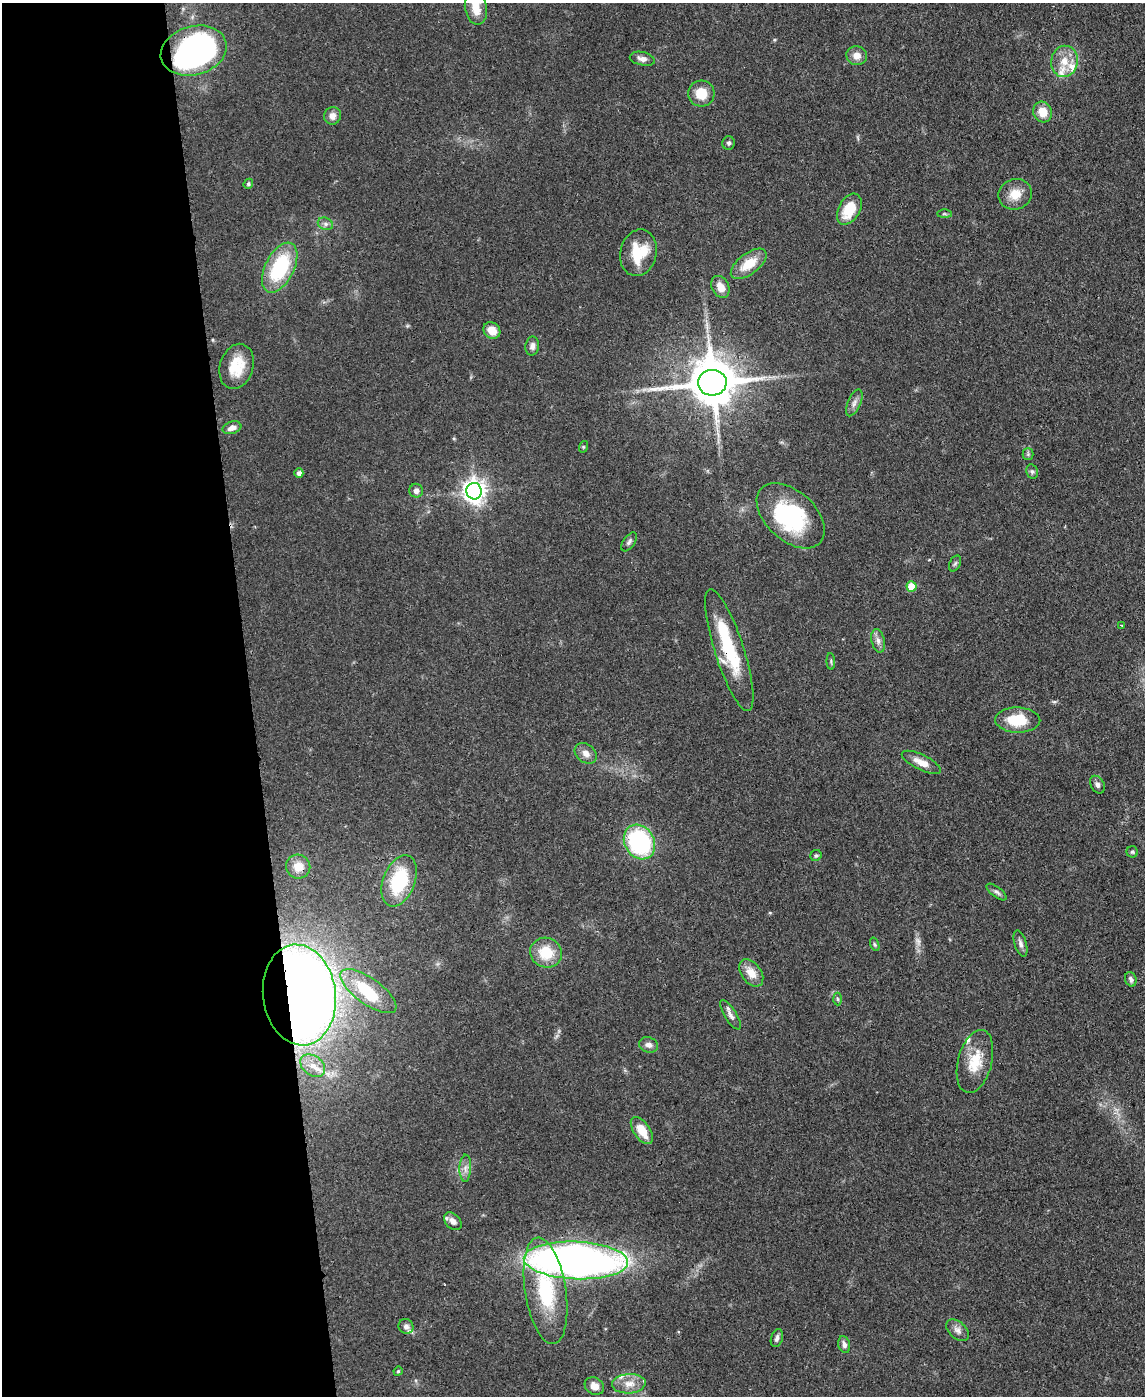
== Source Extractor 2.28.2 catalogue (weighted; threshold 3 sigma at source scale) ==
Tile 5 of 4 x 3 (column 1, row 2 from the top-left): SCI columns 73-1215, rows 1593-2986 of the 4715 x 4692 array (HDU 1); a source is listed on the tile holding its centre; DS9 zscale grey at full resolution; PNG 1147 x 1398 px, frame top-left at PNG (2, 3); each listed source drawn as its Kron ellipse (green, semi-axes under 4 px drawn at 4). Shown black and unused: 22% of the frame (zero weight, under 3 of 4 exposures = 9% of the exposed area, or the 3 px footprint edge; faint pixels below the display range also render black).
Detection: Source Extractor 2.28.2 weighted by HDU 2 'WHT'; one run over the whole footprint, this tile lists its part. Background 0.081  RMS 0.0043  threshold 0.0196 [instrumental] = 3 sigma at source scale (4.5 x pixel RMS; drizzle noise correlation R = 1.50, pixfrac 1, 0.05/0.05 arcsec/px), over >= 5 px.
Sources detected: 82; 1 too faint to see at this stretch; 4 inside a brighter object's white glare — neither listed nor drawn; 5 inside a brighter listed object's ellipse — not listed separately; the other 72 listed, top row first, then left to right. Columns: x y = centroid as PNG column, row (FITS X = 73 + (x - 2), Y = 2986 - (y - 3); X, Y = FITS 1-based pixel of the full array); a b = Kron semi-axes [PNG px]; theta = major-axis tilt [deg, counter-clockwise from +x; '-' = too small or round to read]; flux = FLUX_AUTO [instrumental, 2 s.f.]
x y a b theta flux
476 8 17 11 -78 7.3
194 51 33 24 16 130
857 56 10 9 - 3.7
642 59 13 6 -12 2.4
1064 61 15 13 80 7.3
701 94 13 13 - 8
1043 112 10 9 - 6.6
332 116 9 8 - 2.9
729 143 7 6 - 1.1
248 184 5 4 - 0.81
1015 194 17 15 20 6.5
849 209 17 10 60 13
944 214 7 4 0 0.65
325 224 8 6 -21 1.4
638 253 23 18 77 15
749 264 21 10 37 10
280 268 27 14 63 33
720 287 12 8 -61 4.2
492 330 9 7 -38 4.7
532 346 9 6 80 2
237 366 23 16 73 12
712 383 14 13 - 2100
854 403 14 6 66 2.1
232 428 9 6 17 2.5
583 447 6 3 72 0.48
1028 454 5 5 - 0.76
1032 472 7 5 -70 0.97
299 473 4 4 - 1.7
416 491 7 7 - 1.9
474 491 8 7 - 350
791 516 40 24 -43 43
629 542 11 5 54 1.3
955 563 8 5 62 0.87
911 586 5 5 - 9.6
1122 625 3 2 - 0.41
878 641 12 6 -78 2.3
729 650 64 14 -72 31
831 661 8 3 -86 0.61
1018 720 22 12 -1 15
586 753 12 9 -38 3
921 762 21 7 -26 4.8
1097 785 9 6 -61 1.6
639 842 18 14 -58 54
1132 852 6 5 - 0.72
816 855 5 5 - 0.75
298 867 12 12 - 4.9
399 881 27 16 68 29
997 892 12 5 -37 1.3
875 944 7 4 -70 0.68
1021 944 13 6 -73 1.8
546 953 16 14 -25 12
751 973 15 9 -54 5.9
1131 979 7 5 -71 1.3
368 991 33 13 -35 16
299 995 50 36 -82 670
837 999 6 4 -88 0.75
730 1015 17 6 -58 2.3
648 1045 9 7 -16 2
975 1061 32 17 75 12
313 1066 13 9 -35 4.9
642 1131 15 8 -56 7.8
465 1168 13 6 88 2.3
453 1221 10 7 -44 2.6
576 1260 52 19 -2 330
546 1291 54 20 -81 34
406 1326 8 7 - 1.7
958 1330 13 8 -42 2.4
777 1338 9 5 72 1.5
844 1345 8 6 -74 1.9
398 1371 5 4 - 0.56
629 1384 17 9 4 5.1
594 1386 10 8 -32 3.8
Overlapping masked pixels (flux is a lower limit): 5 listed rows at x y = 194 51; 712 383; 729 650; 298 867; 299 995